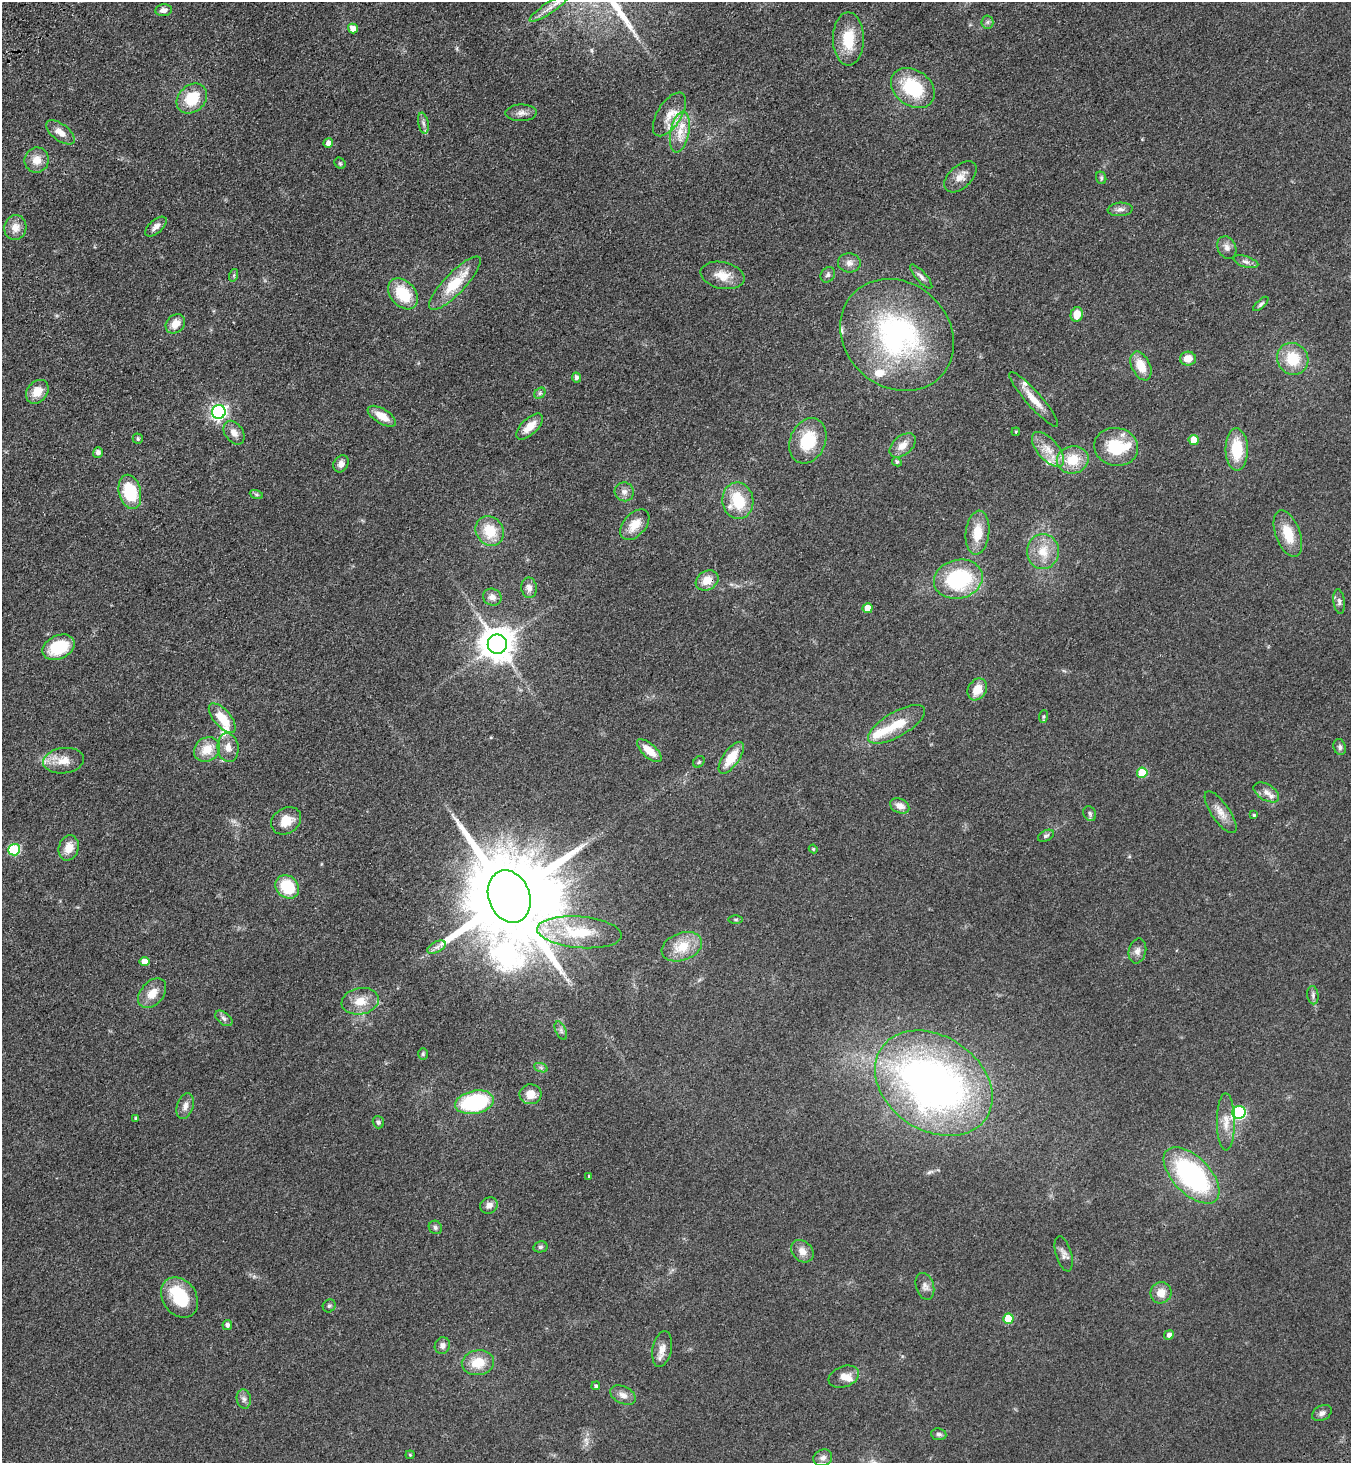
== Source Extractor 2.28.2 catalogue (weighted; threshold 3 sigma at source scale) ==
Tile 11 of 4 x 4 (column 3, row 3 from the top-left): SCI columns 3069-4417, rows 1563-3023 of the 6001 x 6046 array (HDU 1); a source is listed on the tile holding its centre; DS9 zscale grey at full resolution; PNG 1353 x 1465 px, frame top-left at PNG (2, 2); each listed source drawn as its Kron ellipse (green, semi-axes under 4 px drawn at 4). Shown black and unused: <1% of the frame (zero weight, under 3 of 4 exposures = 6% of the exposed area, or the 3 px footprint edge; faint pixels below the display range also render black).
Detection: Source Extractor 2.28.2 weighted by HDU 2 'WHT'; one run over the whole footprint, this tile lists its part. Background 0.0589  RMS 0.006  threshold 0.0272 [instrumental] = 3 sigma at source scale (4.5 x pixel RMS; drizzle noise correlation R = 1.50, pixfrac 1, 0.05/0.05 arcsec/px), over >= 5 px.
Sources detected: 156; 3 inside a brighter object's white glare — neither listed nor drawn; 10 inside a brighter listed object's ellipse — not listed separately; the other 143 listed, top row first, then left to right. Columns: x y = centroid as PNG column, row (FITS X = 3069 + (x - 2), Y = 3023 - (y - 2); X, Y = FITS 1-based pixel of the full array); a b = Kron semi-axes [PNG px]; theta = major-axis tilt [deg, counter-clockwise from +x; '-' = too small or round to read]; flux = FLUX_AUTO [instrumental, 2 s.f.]
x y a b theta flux
549 8 23 5 33 5.1
164 10 8 6 7 3.2
987 22 6 6 - 1.4
353 29 5 4 - 6.5
848 39 26 15 -90 19
913 88 24 18 -36 34
192 99 17 13 43 19
521 113 15 8 1 3.6
669 114 24 12 58 9.3
423 123 11 5 -78 2.2
60 132 17 8 -37 6.1
680 132 21 9 79 9.3
328 143 5 4 - 3.4
37 160 12 12 - 6.9
340 163 6 5 - 0.88
960 177 19 11 43 5.8
1101 178 6 5 - 1.1
1120 209 12 6 4 2.7
15 227 12 11 - 5.8
156 227 13 6 42 3.4
1227 248 12 9 -65 3.2
1246 262 13 5 -17 2.2
849 263 11 9 -5 3.7
234 275 6 4 72 0.82
722 275 22 13 -12 9.3
828 275 8 6 55 1.7
921 277 15 5 -48 2.5
455 283 36 10 46 21
403 294 17 12 -49 21
1261 304 9 4 42 1.2
1077 314 7 6 - 9.1
175 324 11 8 45 7
897 335 60 52 -42 130
1188 358 8 7 - 7
1293 359 16 15 - 18
1141 366 15 9 -64 10
576 377 5 4 - 2.2
37 392 13 10 50 8.8
540 393 6 5 - 1.1
1034 399 36 7 -49 8.7
219 412 7 6 - 180
382 416 16 7 -31 8.2
530 427 17 8 44 8.2
1016 432 4 3 - 0.59
234 433 13 9 -55 4.3
138 439 5 4 - 1.1
1194 440 5 5 - 9.3
808 441 23 17 67 22
903 445 15 9 41 5.9
1116 447 22 19 -11 23
1048 449 21 10 -48 9
1237 449 21 11 -89 20
98 453 5 5 - 2.4
1073 460 16 13 12 15
897 462 5 4 - 1.3
341 464 9 7 58 3.5
130 492 17 11 -76 28
624 492 10 9 - 3.3
256 494 7 4 -19 1.1
738 501 18 15 -81 22
635 525 18 11 48 9.2
490 531 15 13 -54 17
978 533 22 11 84 12
1288 534 24 12 -70 14
1043 551 17 16 - 12
958 579 24 19 12 47
707 580 12 9 31 8.5
529 588 10 8 -81 3
492 597 9 8 - 3.4
1339 602 12 5 -83 2.1
868 608 5 5 - 6.3
497 644 9 9 - 1200
58 647 17 11 24 25
977 689 11 9 59 9
1043 717 6 4 83 0.86
222 718 18 8 -49 13
897 724 32 12 30 16
228 747 14 10 -82 5.8
1340 747 8 6 -74 1.7
207 749 13 11 34 10
649 751 15 7 -42 8.6
731 758 18 8 55 14
64 761 21 12 7 8.8
699 762 6 5 - 0.95
1142 773 5 5 - 18
1266 792 14 8 -31 3.7
900 806 10 7 -26 4.3
1221 812 24 9 -55 6.4
1090 813 7 6 - 1.4
1254 815 3 3 - 0.81
286 821 16 12 34 9.2
1046 836 8 5 28 1.4
69 848 13 10 74 7.6
813 849 4 4 - 0.74
14 850 6 5 - 39
287 887 13 10 -44 21
509 896 27 20 -69 12000
736 919 7 3 0 0.84
579 932 42 15 -5 31
437 947 10 5 26 2.5
682 947 21 13 21 14
1137 951 12 8 77 3.3
145 962 5 4 - 6.5
152 993 17 11 49 8.1
1313 995 9 5 -83 1.6
360 1001 19 13 10 9.8
224 1018 10 6 -39 2
561 1031 10 5 -64 1.7
423 1054 6 5 - 0.9
541 1068 7 4 -19 1.2
934 1083 63 47 -34 300
530 1094 11 10 - 7.7
474 1102 19 11 12 57
185 1106 13 8 71 3.6
1239 1112 7 6 - 74
136 1119 3 3 - 1.1
378 1122 6 5 - 1.4
1226 1122 28 9 -89 8.2
1192 1175 35 18 -46 98
589 1176 4 3 - 0.56
489 1205 9 8 - 3.9
435 1227 7 6 - 1.4
540 1247 7 5 13 1.3
802 1251 12 9 -44 4.7
1064 1254 18 8 -74 3.1
925 1286 13 9 -73 3.1
1161 1293 11 10 - 6.2
180 1297 22 17 -55 25
329 1306 7 6 - 1.3
1008 1319 5 5 - 17
227 1325 5 4 - 2.2
1169 1335 5 4 - 2.2
442 1345 8 7 - 2.6
662 1349 18 9 79 5.3
478 1363 16 12 8 13
844 1377 16 10 20 5
596 1386 4 4 - 1.2
623 1395 14 8 -26 4
244 1399 10 7 -81 2.3
1322 1413 10 7 29 2.3
939 1434 7 6 - 1.5
410 1455 4 4 - 0.65
823 1458 9 8 - 2.6
Overlapping masked pixels (flux is a lower limit): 1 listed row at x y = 707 580